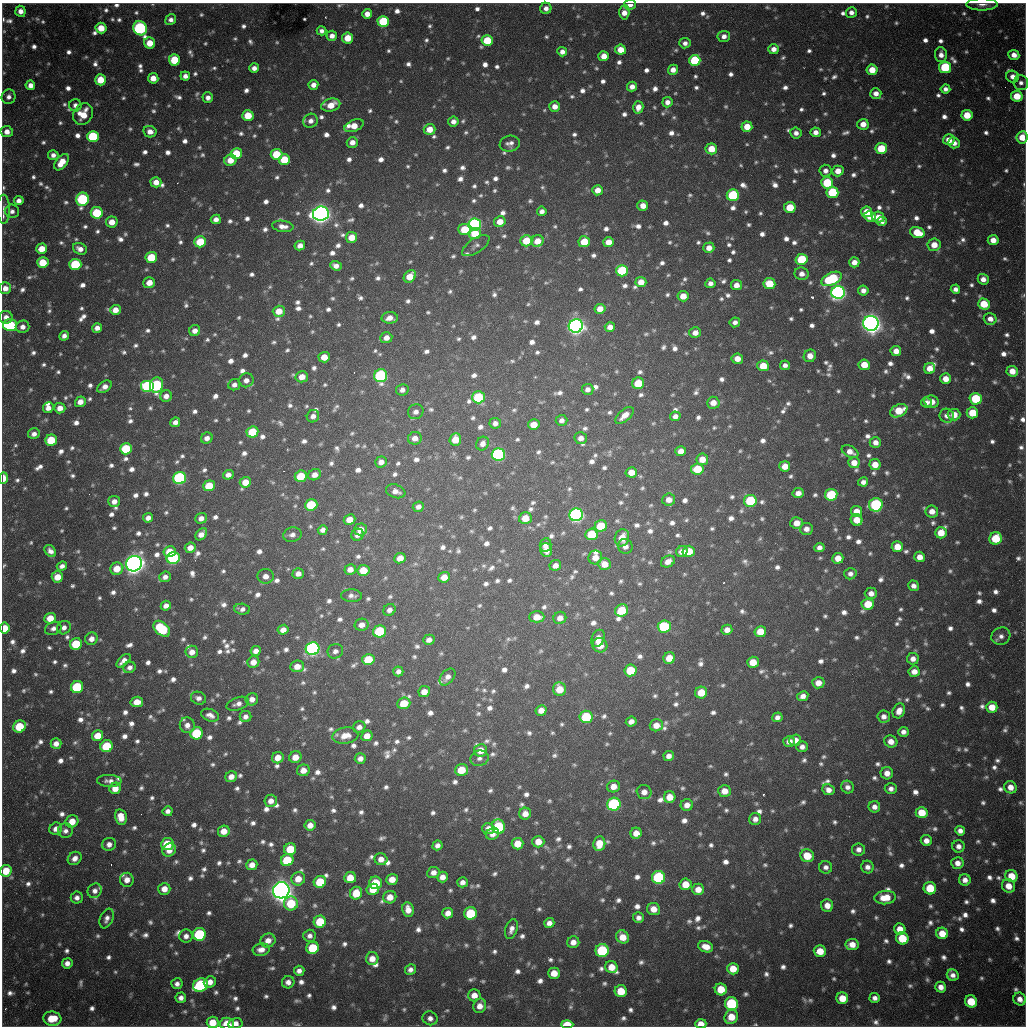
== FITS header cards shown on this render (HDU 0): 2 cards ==
NAXIS1  =                 1024 / length of data axis 1
NAXIS2  =                 1024 / length of data axis 2

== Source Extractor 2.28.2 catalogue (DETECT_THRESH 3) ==
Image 1024 x 1024 px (HDU 0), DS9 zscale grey, 1 PNG px = 1 image px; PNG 1028 x 1028 px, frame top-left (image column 1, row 1024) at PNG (2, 3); each listed source drawn as its Kron ellipse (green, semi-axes under 4 px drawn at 4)
Background 870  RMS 24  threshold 73.1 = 3 sigma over >= 5 px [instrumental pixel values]
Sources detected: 1537; of the 1537, the 500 brightest by FLUX_AUTO listed and drawn (1037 fainter detections omitted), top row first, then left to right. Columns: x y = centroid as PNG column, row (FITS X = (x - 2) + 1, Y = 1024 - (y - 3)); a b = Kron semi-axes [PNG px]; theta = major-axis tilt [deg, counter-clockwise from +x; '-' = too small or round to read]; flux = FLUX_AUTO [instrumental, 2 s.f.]
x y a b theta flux
982 4 15 6 0 1.1e+04
630 5 6 4 8 9.4e+03
546 8 5 5 - 9.3e+03
20 11 5 5 - 1.2e+04
624 12 7 5 87 1.6e+04
851 12 5 5 - 8.8e+03
367 14 5 5 - 1.4e+04
171 20 5 5 - 8.0e+03
383 22 6 5 - 1.2e+05
101 28 5 5 - 3.1e+04
140 28 7 6 - 3.1e+05
322 31 5 4 - 7.9e+03
332 36 5 5 - 1.1e+04
724 36 6 5 - 1.0e+04
348 38 5 5 - 3.4e+04
487 40 5 5 - 5.7e+04
150 43 6 5 - 3.0e+04
685 43 6 5 - 8.0e+03
773 49 5 5 - 1.1e+04
620 50 5 5 - 2.3e+04
562 52 5 4 - 1.0e+04
941 55 7 6 - 1.1e+04
1014 55 5 5 - 1.4e+04
604 56 5 5 - 1.9e+04
174 60 5 5 - 7.0e+04
695 60 6 5 - 1.0e+05
945 67 6 5 - 1.2e+05
254 68 5 5 - 9.8e+03
673 70 5 5 - 1.3e+04
872 70 5 5 - 2.9e+04
185 76 5 4 - 9.6e+03
1013 77 6 6 - 1.1e+04
153 78 5 5 - 1.9e+04
100 80 5 5 - 3.8e+04
1021 83 7 7 - 8.4e+03
30 85 5 4 - 1.2e+04
313 85 5 5 - 1.2e+04
632 87 5 5 - 1.1e+04
945 89 5 4 - 8.0e+03
876 93 5 5 - 1.2e+04
1017 96 6 5 - 3.7e+04
9 97 7 7 - 8.7e+03
208 98 5 5 - 9.1e+03
667 102 5 5 - 9.7e+03
75 105 6 6 - 8.0e+03
331 105 10 6 15 2.8e+04
555 106 5 5 - 1.5e+04
638 107 6 5 - 1.5e+04
83 114 11 9 60 3.6e+04
248 115 5 5 - 4.2e+04
967 115 5 5 - 3.7e+04
311 121 7 7 - 1.0e+04
453 121 5 5 - 1.0e+04
863 124 5 5 - 1.7e+04
354 126 10 5 23 2.1e+04
747 127 5 5 - 2.7e+04
430 129 6 5 - 2.3e+04
7 132 6 5 - 1.4e+04
150 132 6 5 - 1.3e+04
816 132 5 4 - 1.1e+04
796 133 5 5 - 8.4e+03
93 137 6 5 - 1.2e+05
1022 137 6 5 - 3.2e+04
949 140 6 5 - 1.9e+04
352 142 5 5 - 1.3e+04
954 143 6 5 - 1.2e+04
510 144 10 8 10 9.2e+03
881 148 5 5 - 6.0e+04
711 149 6 5 - 3.3e+04
236 153 6 5 - 5.4e+04
276 154 6 5 - 6.0e+04
53 155 5 5 - 8.9e+03
230 160 6 5 - 2.3e+04
284 160 5 5 - 5.1e+04
62 162 9 5 53 3.1e+04
825 171 6 6 - 9.6e+03
838 171 6 5 - 1.8e+04
156 182 5 5 - 1.6e+04
827 183 6 6 - 8.4e+04
598 190 5 5 - 1.8e+04
832 192 6 6 - 9.9e+04
733 195 6 6 - 1.6e+05
83 199 7 6 - 2.0e+05
19 201 5 4 - 9.8e+03
643 206 5 5 - 1.6e+04
790 207 5 5 - 4.7e+04
3 209 14 6 90 9.4e+03
12 211 7 7 - 8.2e+03
542 211 5 4 - 9.3e+03
866 212 6 5 - 2.8e+04
97 213 6 6 - 9.3e+04
321 214 8 7 - 1.4e+06
870 216 6 5 - 2.9e+04
878 217 6 5 - 2.1e+04
216 219 5 4 - 1.1e+04
882 221 5 4 - 8.4e+03
112 222 6 5 - 2.1e+04
500 222 6 5 - 2.1e+04
475 224 6 6 - 3.6e+05
283 226 10 5 -7 1.3e+04
465 230 7 5 -5 5.1e+04
917 232 7 5 -19 4.4e+04
475 234 6 5 - 5.0e+04
352 237 6 5 - 2.5e+04
993 240 5 5 - 1.6e+04
526 241 6 5 - 4.5e+04
537 241 6 5 - 2.2e+04
200 242 6 5 - 6.1e+04
584 242 6 5 - 4.2e+04
608 242 5 5 - 1.9e+04
300 245 5 5 - 1.3e+04
934 245 6 6 - 2.2e+04
476 246 15 7 34 8.0e+03
709 248 5 5 - 1.6e+04
42 249 5 5 - 2.5e+04
80 249 7 5 -26 1.2e+04
151 257 6 5 - 6.5e+04
802 259 6 5 - 9.8e+04
854 262 5 5 - 1.4e+04
43 263 5 5 - 5.0e+04
75 264 6 5 - 1.1e+05
336 266 6 4 -21 1.1e+04
622 271 6 6 - 1.3e+05
802 274 7 6 - 1.1e+04
410 276 7 5 50 3.1e+04
831 279 11 6 24 1.5e+05
983 279 5 5 - 1.3e+04
641 282 5 5 - 2.3e+04
149 283 6 5 - 2.0e+04
710 283 5 4 - 8.6e+03
769 284 6 5 - 4.8e+04
736 285 5 5 - 1.4e+04
5 288 6 6 - 1.4e+04
955 289 5 4 - 8.4e+03
863 290 5 5 - 9.9e+03
838 292 7 6 - 8.2e+05
683 296 5 5 - 2.2e+04
984 304 6 5 - 4.5e+04
600 309 5 5 - 1.9e+04
115 310 5 5 - 1.8e+04
279 311 6 5 - 2.6e+04
6 317 6 6 - 1.1e+04
390 318 8 5 2 1.4e+04
990 319 6 6 - 1.2e+04
735 322 5 5 - 8.0e+03
871 323 7 7 - 1.6e+06
10 325 7 6 - 1.5e+05
576 326 7 6 - 1.1e+06
22 327 7 6 - 1.1e+04
610 327 5 5 - 1.2e+04
97 328 5 4 - 1.1e+04
195 331 5 5 - 1.1e+04
695 333 6 5 - 1.4e+04
64 336 5 4 - 8.1e+03
386 338 6 5 - 1.3e+04
896 351 5 5 - 1.6e+04
810 356 6 6 - 1.7e+04
324 357 6 5 - 2.4e+04
737 359 5 5 - 1.8e+04
785 365 5 4 - 8.1e+03
864 365 5 5 - 2.8e+04
763 366 6 5 - 3.8e+04
929 368 6 5 - 2.2e+04
1012 371 6 5 - 1.9e+04
381 376 6 6 - 2.8e+05
302 377 6 5 - 1.9e+04
946 379 5 5 - 1.9e+04
246 380 7 7 - 1.0e+04
638 383 6 6 - 5.2e+04
157 385 8 6 77 2.0e+05
234 385 6 5 - 8.2e+03
148 386 7 6 - 2.0e+05
104 387 8 5 36 1.2e+04
587 389 6 5 - 8.6e+03
402 390 6 5 - 8.4e+03
166 396 6 5 - 1.1e+04
478 397 6 6 - 1.1e+05
976 399 6 6 - 9.8e+04
80 402 5 5 - 1.4e+04
926 402 5 5 - 8.0e+03
932 402 7 6 - 1.8e+04
713 403 6 6 - 1.7e+04
48 408 5 5 - 1.1e+04
60 408 5 5 - 1.5e+04
899 411 9 6 26 4.9e+04
416 412 8 7 - 9.2e+03
972 413 6 5 - 4.3e+04
624 415 11 5 41 1.8e+04
954 415 6 6 - 2.2e+04
313 416 6 6 - 9.6e+03
675 416 5 4 - 9.7e+03
947 416 7 7 - 1.1e+04
561 420 6 5 - 8.0e+03
175 422 5 4 - 9.1e+03
495 423 6 5 - 8.2e+03
534 425 6 5 - 2.3e+04
252 432 6 5 - 6.9e+04
34 434 6 5 - 9.6e+03
207 438 6 5 - 1.0e+04
415 438 7 6 - 1.3e+04
581 438 6 6 - 1.1e+04
455 439 6 5 - 3.3e+04
51 440 6 5 - 6.3e+04
875 442 6 5 - 1.2e+04
482 444 7 6 - 1.2e+04
126 449 6 5 - 9.5e+04
681 451 5 5 - 1.5e+04
850 452 9 5 -28 1.5e+04
498 454 6 6 - 3.3e+05
702 459 6 6 - 2.2e+04
381 462 6 5 - 1.1e+04
854 463 6 5 - 1.9e+04
875 465 5 5 - 2.2e+04
785 466 5 5 - 2.1e+04
697 469 6 5 - 4.8e+04
631 472 6 5 - 2.2e+04
228 475 5 4 - 1.1e+04
315 475 6 5 - 1.4e+04
301 476 6 5 - 5.4e+04
3 478 6 3 87 2.5e+04
180 478 6 6 - 3.1e+05
245 482 6 5 - 2.8e+04
863 482 5 4 - 8.1e+03
209 486 6 5 - 4.7e+04
396 491 10 6 -19 1.1e+04
798 493 5 5 - 1.2e+04
831 495 6 6 - 1.0e+05
669 500 6 6 - 1.5e+04
114 501 6 5 - 1.2e+04
750 501 6 6 - 1.3e+05
311 505 6 5 - 9.8e+04
876 505 7 7 - 2.4e+05
418 507 6 5 - 8.7e+03
856 511 5 5 - 1.9e+04
932 511 6 6 - 1.5e+04
576 515 7 6 - 5.5e+05
148 518 5 4 - 9.9e+03
201 518 6 5 - 1.1e+04
525 518 6 6 - 2.8e+04
349 520 6 5 - 1.7e+04
857 520 6 5 - 2.5e+04
797 523 6 6 - 1.8e+04
601 526 6 5 - 5.1e+04
360 529 6 6 - 1.6e+04
806 529 6 6 - 1.2e+04
323 530 5 4 - 9.3e+03
941 533 6 5 - 3.1e+04
201 534 7 5 47 1.4e+04
591 534 6 5 - 6.5e+04
292 535 9 7 11 9.1e+03
357 535 6 6 - 9.4e+03
622 538 9 7 70 2.6e+04
996 538 6 6 - 6.8e+04
545 545 7 5 81 1.0e+04
625 546 7 7 - 1.0e+04
819 547 5 4 - 8.3e+03
897 547 5 5 - 2.5e+04
190 548 6 5 - 1.5e+04
546 550 7 6 - 1.8e+04
50 551 6 5 - 8.6e+03
682 551 6 5 - 1.5e+04
689 551 6 5 - 4.2e+04
170 552 6 5 - 3.7e+04
595 557 7 6 - 1.8e+04
920 557 5 5 - 1.5e+04
173 558 6 6 - 2.3e+05
400 558 6 5 - 2.0e+04
838 558 5 5 - 2.2e+04
668 561 7 5 28 1.3e+04
134 564 8 7 - 1.6e+06
604 564 6 6 - 2.1e+04
555 565 6 5 - 1.1e+04
62 566 5 4 - 7.9e+03
117 569 6 6 - 3.0e+04
350 569 6 5 - 1.3e+04
363 570 6 5 - 3.4e+04
298 574 5 5 - 1.2e+04
850 574 6 6 - 8.0e+03
266 576 8 7 - 1.3e+04
57 577 6 5 - 2.6e+04
165 577 6 5 - 9.0e+03
444 577 6 5 - 2.1e+04
913 586 5 5 - 8.8e+03
871 593 6 5 - 1.2e+04
352 596 10 6 -2 8.1e+03
868 604 6 6 - 3.7e+04
166 606 5 5 - 1.0e+04
242 609 8 5 -4 8.0e+03
389 610 6 5 - 8.6e+03
622 610 7 6 - 5.6e+04
537 617 7 5 0 2.1e+04
50 618 6 5 - 2.9e+04
560 618 6 6 - 1.3e+04
362 625 7 6 - 1.2e+04
664 626 6 6 - 1.3e+05
5 628 5 5 - 3.9e+04
53 628 8 6 22 8.3e+03
64 628 7 6 - 9.0e+03
162 629 9 6 -41 1.3e+05
283 630 5 5 - 1.4e+04
727 630 5 5 - 1.4e+04
380 631 6 6 - 1.3e+05
760 632 6 5 - 3.2e+04
1001 636 10 8 27 9.7e+03
598 638 9 6 66 1.6e+04
91 639 6 6 - 1.3e+04
429 640 6 5 - 9.8e+03
76 644 6 5 - 6.5e+04
600 645 7 7 - 2.9e+04
313 649 7 6 - 5.6e+05
256 651 5 5 - 1.2e+04
335 651 8 7 - 8.3e+03
192 652 6 6 - 1.4e+04
669 658 6 5 - 2.9e+04
913 659 6 5 - 1.1e+04
368 660 6 5 - 6.2e+04
123 661 8 4 42 1.2e+04
253 662 6 5 - 1.6e+04
753 662 6 5 - 3.1e+04
297 666 7 6 - 1.9e+04
130 667 6 5 - 8.0e+03
630 670 6 6 - 7.1e+04
398 671 5 5 - 7.9e+03
914 671 6 5 - 1.5e+04
447 677 10 6 50 1.0e+04
818 683 6 5 - 1.8e+04
77 687 6 6 - 1.1e+05
559 689 7 6 - 3.1e+04
424 692 6 5 - 1.7e+04
701 692 6 6 - 4.0e+04
803 696 6 5 - 1.0e+04
198 698 8 6 -19 8.3e+03
252 699 6 6 - 1.2e+04
137 702 6 5 - 2.1e+04
404 703 6 5 - 3.9e+04
238 704 12 6 19 9.6e+03
992 707 5 5 - 2.7e+04
541 710 5 5 - 1.5e+04
899 711 8 6 63 1.6e+04
210 715 9 6 -20 1.0e+04
884 716 6 6 - 9.8e+03
245 717 6 5 - 8.2e+03
586 717 6 6 - 9.7e+04
777 717 5 5 - 8.3e+03
631 722 5 5 - 1.1e+04
187 725 8 7 - 1.2e+04
656 725 6 6 - 1.8e+04
20 727 6 5 - 6.8e+04
359 727 6 5 - 8.5e+03
903 732 5 5 - 8.5e+03
197 733 6 6 - 9.9e+04
98 736 6 5 - 2.9e+04
345 736 13 8 9 2.3e+04
367 736 6 5 - 1.6e+04
795 740 6 5 - 1.2e+04
789 741 5 5 - 1.1e+04
891 741 7 6 - 1.6e+04
56 744 5 5 - 1.3e+04
107 746 6 6 - 8.8e+04
802 747 6 5 - 8.6e+03
481 750 7 6 - 2.3e+04
669 756 5 5 - 1.0e+04
295 757 6 6 - 2.1e+04
278 758 6 5 - 1.9e+04
360 758 5 5 - 1.0e+04
479 758 9 7 16 8.8e+03
303 770 6 6 - 1.7e+04
461 770 6 5 - 4.0e+04
887 773 6 6 - 1.3e+04
231 777 6 5 - 1.3e+04
109 781 12 6 -2 9.7e+03
614 787 6 6 - 1.9e+04
847 787 6 6 - 8.9e+03
1010 787 6 6 - 1.6e+04
115 788 6 5 - 2.0e+04
891 789 6 5 - 8.6e+03
828 790 6 5 - 1.2e+04
724 791 6 6 - 2.0e+04
644 792 7 7 - 1.3e+04
670 797 6 5 - 2.6e+04
271 801 6 6 - 1.3e+04
614 804 7 6 - 2.7e+05
687 805 6 6 - 1.3e+04
874 807 6 5 - 1.0e+04
168 811 5 5 - 8.5e+03
922 813 6 5 - 4.0e+04
525 814 6 6 - 1.5e+04
121 817 8 6 -77 2.6e+04
755 819 6 6 - 1.0e+04
72 821 6 6 - 2.4e+04
310 825 5 5 - 1.5e+04
498 827 7 6 - 1.6e+05
488 828 6 5 - 1.3e+04
56 829 6 6 - 1.3e+04
65 831 7 7 - 8.4e+03
224 831 6 5 - 2.0e+04
960 831 5 4 - 9.4e+03
636 833 5 5 - 1.9e+04
492 834 7 5 23 1.1e+04
926 841 5 5 - 1.2e+04
538 842 6 6 - 2.1e+04
109 844 7 6 - 1.1e+04
167 844 6 6 - 5.4e+04
518 844 6 5 - 2.8e+04
599 844 7 6 - 2.8e+04
437 845 5 5 - 8.8e+03
958 846 6 6 - 9.4e+03
290 849 6 6 - 5.5e+04
858 849 6 6 - 9.5e+03
169 850 7 6 - 1.8e+04
807 856 7 6 - 4.1e+04
75 858 7 6 - 1.2e+04
381 859 6 6 - 1.3e+04
287 860 6 6 - 8.1e+04
957 863 6 6 - 1.4e+04
252 865 5 5 - 1.6e+04
826 867 6 6 - 8.2e+03
867 867 6 6 - 9.7e+03
6 871 6 5 - 4.2e+04
433 872 6 5 - 1.1e+04
1011 876 6 6 - 3.5e+04
442 877 5 5 - 1.3e+04
658 877 6 6 - 1.9e+05
350 878 6 5 - 2.7e+04
298 879 7 6 - 2.3e+04
392 879 6 5 - 2.1e+04
127 880 7 7 - 1.5e+04
965 880 6 5 - 1.1e+04
320 882 6 6 - 6.6e+04
462 882 5 5 - 9.1e+03
376 883 6 6 - 6.5e+04
685 884 6 5 - 3.1e+04
1008 886 7 6 - 2.2e+04
930 888 6 6 - 5.5e+04
164 889 6 6 - 1.7e+04
373 889 6 5 - 3.0e+04
698 889 6 5 - 1.8e+04
281 890 8 8 - 2.0e+06
95 891 7 6 - 9.7e+03
356 893 6 6 - 3.6e+04
390 897 6 6 - 2.1e+04
77 898 6 6 - 8.5e+03
885 898 11 6 6 3.2e+04
291 903 7 7 - 6.6e+04
827 905 6 6 - 1.7e+04
408 909 7 5 -80 1.7e+04
653 909 6 6 - 1.9e+04
448 913 5 5 - 1.4e+04
471 913 6 6 - 1.0e+05
107 918 10 6 67 9.7e+03
638 918 5 5 - 8.7e+03
320 922 6 6 - 6.2e+04
549 923 5 5 - 1.0e+04
511 929 10 6 73 1.1e+04
900 929 6 5 - 1.9e+04
942 933 6 5 - 3.0e+04
199 934 6 6 - 1.5e+05
186 936 6 6 - 9.8e+03
310 936 6 6 - 8.2e+03
623 937 7 6 - 2.6e+04
902 938 6 6 - 5.9e+04
268 941 8 7 - 1.5e+04
573 942 6 5 - 1.4e+04
852 944 6 5 - 1.9e+04
706 947 7 5 -19 1.9e+04
313 948 6 6 - 7.6e+04
261 950 8 6 10 1.2e+04
602 951 6 6 - 1.5e+05
820 951 6 6 - 2.8e+04
372 959 6 6 - 1.7e+04
67 963 5 5 - 1.1e+04
611 967 6 6 - 2.6e+04
733 969 6 5 - 2.8e+04
410 970 5 5 - 8.1e+03
299 971 5 5 - 9.0e+03
554 973 6 5 - 2.5e+04
953 975 6 5 - 9.2e+03
210 982 6 5 - 1.4e+04
288 982 6 6 - 1.1e+04
177 984 5 5 - 8.0e+03
201 985 7 6 - 2.4e+05
941 987 5 5 - 1.3e+04
721 989 6 6 - 4.3e+04
621 991 6 6 - 4.3e+04
474 995 6 6 - 1.7e+04
181 998 5 5 - 8.9e+03
842 998 6 6 - 3.1e+04
875 998 5 5 - 8.2e+03
1020 999 6 6 - 1.3e+04
971 1001 6 6 - 4.7e+04
731 1004 6 6 - 1.8e+05
480 1006 7 6 - 1.6e+04
731 1017 7 6 - 3.1e+04
430 1018 7 7 - 9.4e+03
52 1019 9 7 -7 4.4e+04
213 1022 6 5 - 3.1e+04
235 1023 7 5 12 1.3e+04
227 1024 7 6 - 2.7e+04
567 1024 6 4 0 4.5e+04
701 1024 6 4 0 1.7e+04
At the frame edge (FLAGS 8, measured only in part): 11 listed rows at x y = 982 4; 630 5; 1022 137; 5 288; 3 478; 5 628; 6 871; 213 1022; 227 1024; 567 1024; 701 1024
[1037 fainter detections neither listed nor drawn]

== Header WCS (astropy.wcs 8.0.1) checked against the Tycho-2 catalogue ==
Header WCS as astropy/WCSLIB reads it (CRVAL/CRPIX/CD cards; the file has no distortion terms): RA---TAN/DEC--TAN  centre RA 19:04:12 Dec -20:34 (286.05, -20.56 deg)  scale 1.18 arcsec/px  FOV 20.1' x 20.2'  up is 0 deg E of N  parity flipped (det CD > 0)
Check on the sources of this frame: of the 60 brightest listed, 16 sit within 1.8 arcsec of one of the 22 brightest Tycho-2 stars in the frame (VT <= 11.99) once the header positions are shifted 0.15 arcsec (0.08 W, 0.13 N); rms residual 0.58 arcsec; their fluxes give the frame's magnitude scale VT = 25.17 - 2.5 log10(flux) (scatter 0.28 mag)
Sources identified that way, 16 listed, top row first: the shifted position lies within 1.8 arcsec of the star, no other Tycho-2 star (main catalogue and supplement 1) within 3.6 arcsec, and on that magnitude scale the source's flux lands within +1.5 / -3 mag of the star's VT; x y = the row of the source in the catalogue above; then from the Tycho-2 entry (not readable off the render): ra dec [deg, ICRS J2000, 3 dp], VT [Tycho-2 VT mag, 2 dp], TYC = Tycho-2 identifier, HIP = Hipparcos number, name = IAU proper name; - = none
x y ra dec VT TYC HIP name
140 28 285.922 -20.401 11.84 6290-1553-1 - -
93 137 285.906 -20.437 11.70 6290-1190-1 - -
83 199 285.902 -20.457 11.63 6290-1914-1 - -
475 224 286.039 -20.466 11.64 6291-2563-1 - -
838 292 286.166 -20.490 11.06 6291-1861-1 - -
871 323 286.177 -20.500 9.72 6291-280-1 - -
576 326 286.074 -20.500 10.56 6291-2482-1 - -
381 376 286.006 -20.516 11.38 6291-2555-1 - -
180 478 285.935 -20.549 11.40 6290-1670-1 - -
576 515 286.074 -20.562 10.72 6291-940-1 - -
134 564 285.919 -20.577 9.38 6290-1734-1 - -
313 649 285.981 -20.605 11.19 6290-1602-1 - -
614 804 286.086 -20.657 11.94 6295-2470-1 - -
658 877 286.102 -20.681 11.90 6295-452-1 - -
281 890 285.970 -20.684 9.47 6294-85-1 - -
602 951 286.082 -20.705 11.99 6295-205-1 - -